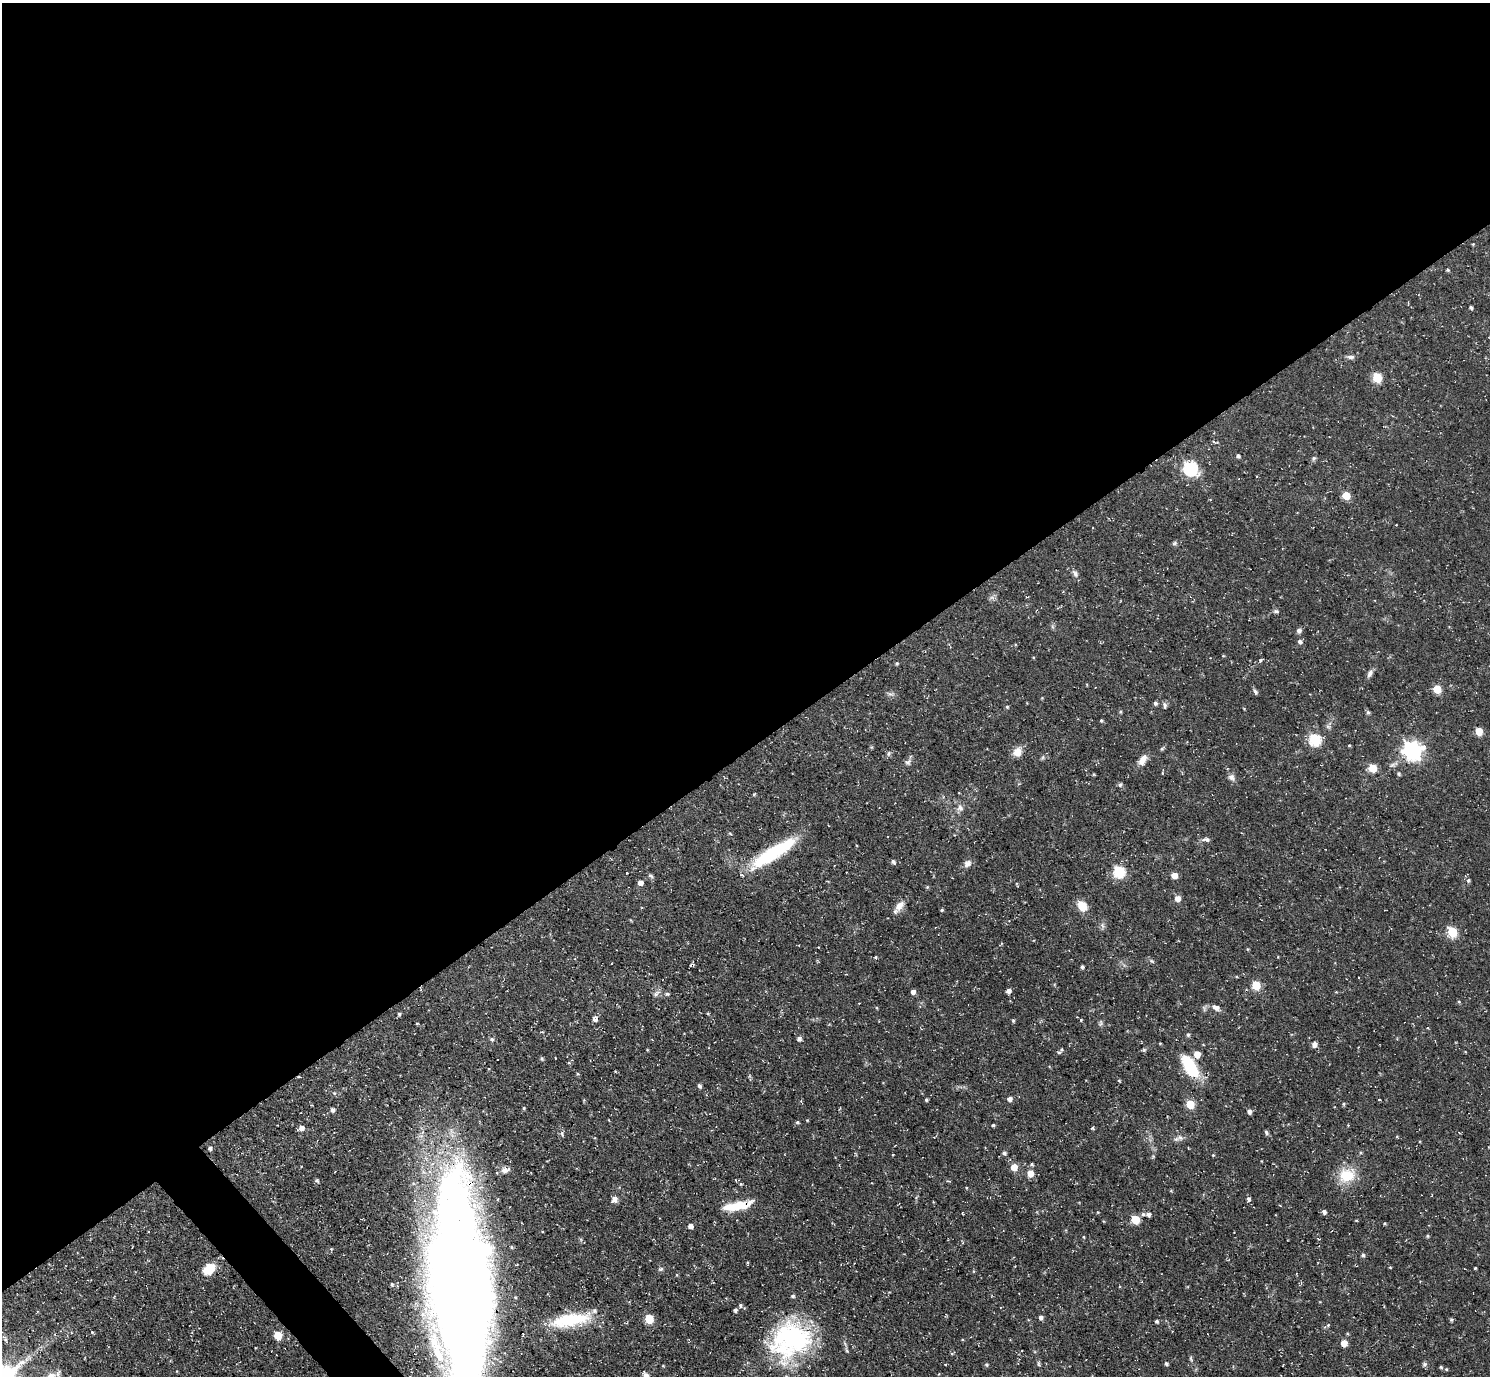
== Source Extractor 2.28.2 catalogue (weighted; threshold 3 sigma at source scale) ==
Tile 2 of 4 x 4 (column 2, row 1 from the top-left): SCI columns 1493-2980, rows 4281-5654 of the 5959 x 5956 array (HDU 1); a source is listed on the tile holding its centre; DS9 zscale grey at full resolution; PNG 1492 x 1378 px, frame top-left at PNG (2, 3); no overlay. Shown black and unused: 55% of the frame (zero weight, under 3 of 4 exposures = <1% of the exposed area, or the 3 px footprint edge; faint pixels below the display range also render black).
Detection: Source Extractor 2.28.2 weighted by HDU 2 'WHT'; one run over the whole footprint, this tile lists its part. Background 0.0482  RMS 0.0042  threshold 0.0189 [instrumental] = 3 sigma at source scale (4.5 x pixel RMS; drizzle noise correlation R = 1.50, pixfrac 1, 0.05/0.05 arcsec/px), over >= 5 px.
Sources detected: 153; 1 inside a brighter listed object's ellipse — not listed separately; the other 152 listed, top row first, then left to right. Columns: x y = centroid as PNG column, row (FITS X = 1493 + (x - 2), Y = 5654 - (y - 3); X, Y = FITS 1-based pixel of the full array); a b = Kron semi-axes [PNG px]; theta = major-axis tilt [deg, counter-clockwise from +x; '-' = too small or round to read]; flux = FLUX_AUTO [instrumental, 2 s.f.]
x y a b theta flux
1473 244 4 3 - 0.35
1448 270 4 4 - 0.54
1471 307 4 4 - 0.76
1350 357 10 5 0 1.3
1377 377 6 5 - 20
1238 456 5 4 - 0.85
1314 458 7 6 - 0.78
1190 468 7 6 - 73
1346 495 5 5 - 11
1175 543 7 5 38 0.76
1076 574 8 6 68 1.2
1276 611 7 5 -11 0.81
1299 630 6 6 - 1.3
1300 642 6 6 - 1.1
1223 656 4 3 - 0.32
897 663 4 4 - 0.51
1370 674 10 6 64 1.5
1437 689 5 5 - 14
1255 692 8 4 -57 0.83
1155 703 5 4 - 0.82
1165 706 8 5 -81 0.97
1007 707 5 4 - 0.51
1368 712 6 4 -62 0.81
1101 720 5 4 - 0.51
1479 731 5 5 - 9.1
1315 739 6 6 - 41
1349 745 4 3 - 0.39
1162 749 5 4 - 0.62
1412 750 8 7 - 190
1017 752 10 10 - 4
1043 757 6 4 71 0.64
1143 760 14 8 57 3.5
908 762 9 8 - 1.3
1373 768 5 5 - 13
1399 774 6 5 - 0.68
1232 777 9 8 - 1.6
1120 785 7 5 88 0.76
754 794 4 3 - 0.43
960 808 9 8 - 1.9
730 834 5 3 - 0.42
1206 839 11 5 0 1.4
774 853 57 13 32 30
893 862 6 5 - 0.94
967 863 9 9 - 1.9
1119 872 6 6 - 39
627 873 3 2 - 0.75
1174 875 5 4 - 5.5
651 876 8 5 -21 0.77
1468 880 7 3 81 0.58
640 883 5 4 - 2.7
927 887 5 4 - 0.48
1178 899 6 6 - 2.7
899 905 15 8 52 3.3
1082 906 9 7 -50 8.3
942 910 3 3 - 0.58
1103 926 7 4 -70 0.89
1452 932 6 5 - 25
1247 949 5 3 - 0.36
875 957 5 3 - 0.45
1152 961 6 4 -34 0.58
1082 967 4 4 - 0.72
1256 985 5 5 - 16
1009 991 5 4 - 1.7
913 992 4 4 - 1.7
656 994 10 5 47 1.3
667 994 6 5 - 0.86
1459 1002 4 4 - 0.5
877 1008 5 3 - 0.35
1216 1008 11 8 -18 2
399 1014 5 4 - 0.66
595 1020 7 4 -5 1.2
1013 1020 5 4 - 0.57
1081 1020 4 3 - 0.36
1188 1035 5 5 - 0.61
492 1039 6 5 - 0.98
799 1039 5 5 - 1.4
1314 1044 5 5 - 2.4
1062 1049 7 5 67 0.86
1144 1050 5 5 - 0.61
1197 1054 5 5 - 6.1
542 1058 5 4 - 0.56
555 1058 3 2 - 0.29
1190 1066 21 10 -60 25
299 1077 4 2 - 0.27
699 1086 7 4 -49 0.88
1010 1099 5 5 - 1.7
926 1100 4 3 - 0.71
1379 1100 3 2 - 0.31
1190 1104 5 5 - 14
1343 1104 5 3 - 0.47
524 1108 4 4 - 0.45
332 1110 5 4 - 1.1
1249 1112 5 5 - 1.4
807 1120 4 3 - 0.28
797 1122 5 4 - 0.58
993 1125 3 3 - 0.62
301 1128 6 5 - 2.4
1092 1128 4 3 - 0.52
1266 1132 8 4 -64 0.74
1180 1137 9 8 - 1.8
210 1148 5 4 - 0.86
1004 1153 5 4 - 1.1
1213 1155 4 3 - 0.37
1153 1156 5 5 - 0.47
1032 1164 5 4 - 0.64
1014 1167 6 6 - 4.9
505 1170 12 8 4 2.6
1030 1173 5 5 - 6
1347 1175 17 14 13 13
317 1181 5 4 - 0.68
966 1188 4 3 - 0.31
615 1199 8 6 59 2.1
1249 1199 6 4 67 0.8
737 1206 32 9 11 11
1324 1212 5 5 - 1.2
1148 1215 6 5 - 1.4
1135 1219 5 5 - 17
1356 1220 4 2 - 0.35
1384 1223 4 4 - 0.42
690 1226 5 4 - 2.1
1427 1236 5 4 - 0.55
1084 1237 4 3 - 0.36
331 1249 4 4 - 0.41
1363 1255 5 5 - 0.83
1390 1267 4 3 - 0.31
1475 1268 3 2 - 0.36
209 1269 14 10 36 8.1
661 1269 7 4 44 0.72
392 1284 4 4 - 0.68
461 1289 141 39 -87 1300
793 1296 5 4 - 0.7
740 1305 5 5 - 0.87
735 1310 4 4 - 0.76
1041 1317 5 4 - 1.3
649 1319 5 5 - 17
570 1320 47 15 10 23
1451 1320 5 4 - 0.6
1157 1321 4 4 - 0.7
1328 1325 6 5 - 0.72
92 1332 4 4 - 0.42
278 1335 5 5 - 12
792 1338 46 39 -15 58
6 1340 6 4 -70 0.64
1344 1343 5 5 - 4.6
1191 1359 6 4 -71 0.59
1038 1364 6 4 -71 0.63
1166 1364 4 4 - 0.8
1425 1364 6 5 - 0.83
986 1365 5 4 - 0.56
1441 1367 5 3 - 0.48
1446 1369 5 4 - 0.48
646 1375 9 6 -60 1.9
Overlapping masked pixels (flux is a lower limit): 4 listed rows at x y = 774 853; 299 1077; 461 1289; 792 1338
Isophote crosses this tile's border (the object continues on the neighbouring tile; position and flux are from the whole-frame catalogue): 3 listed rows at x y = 461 1289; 792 1338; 646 1375